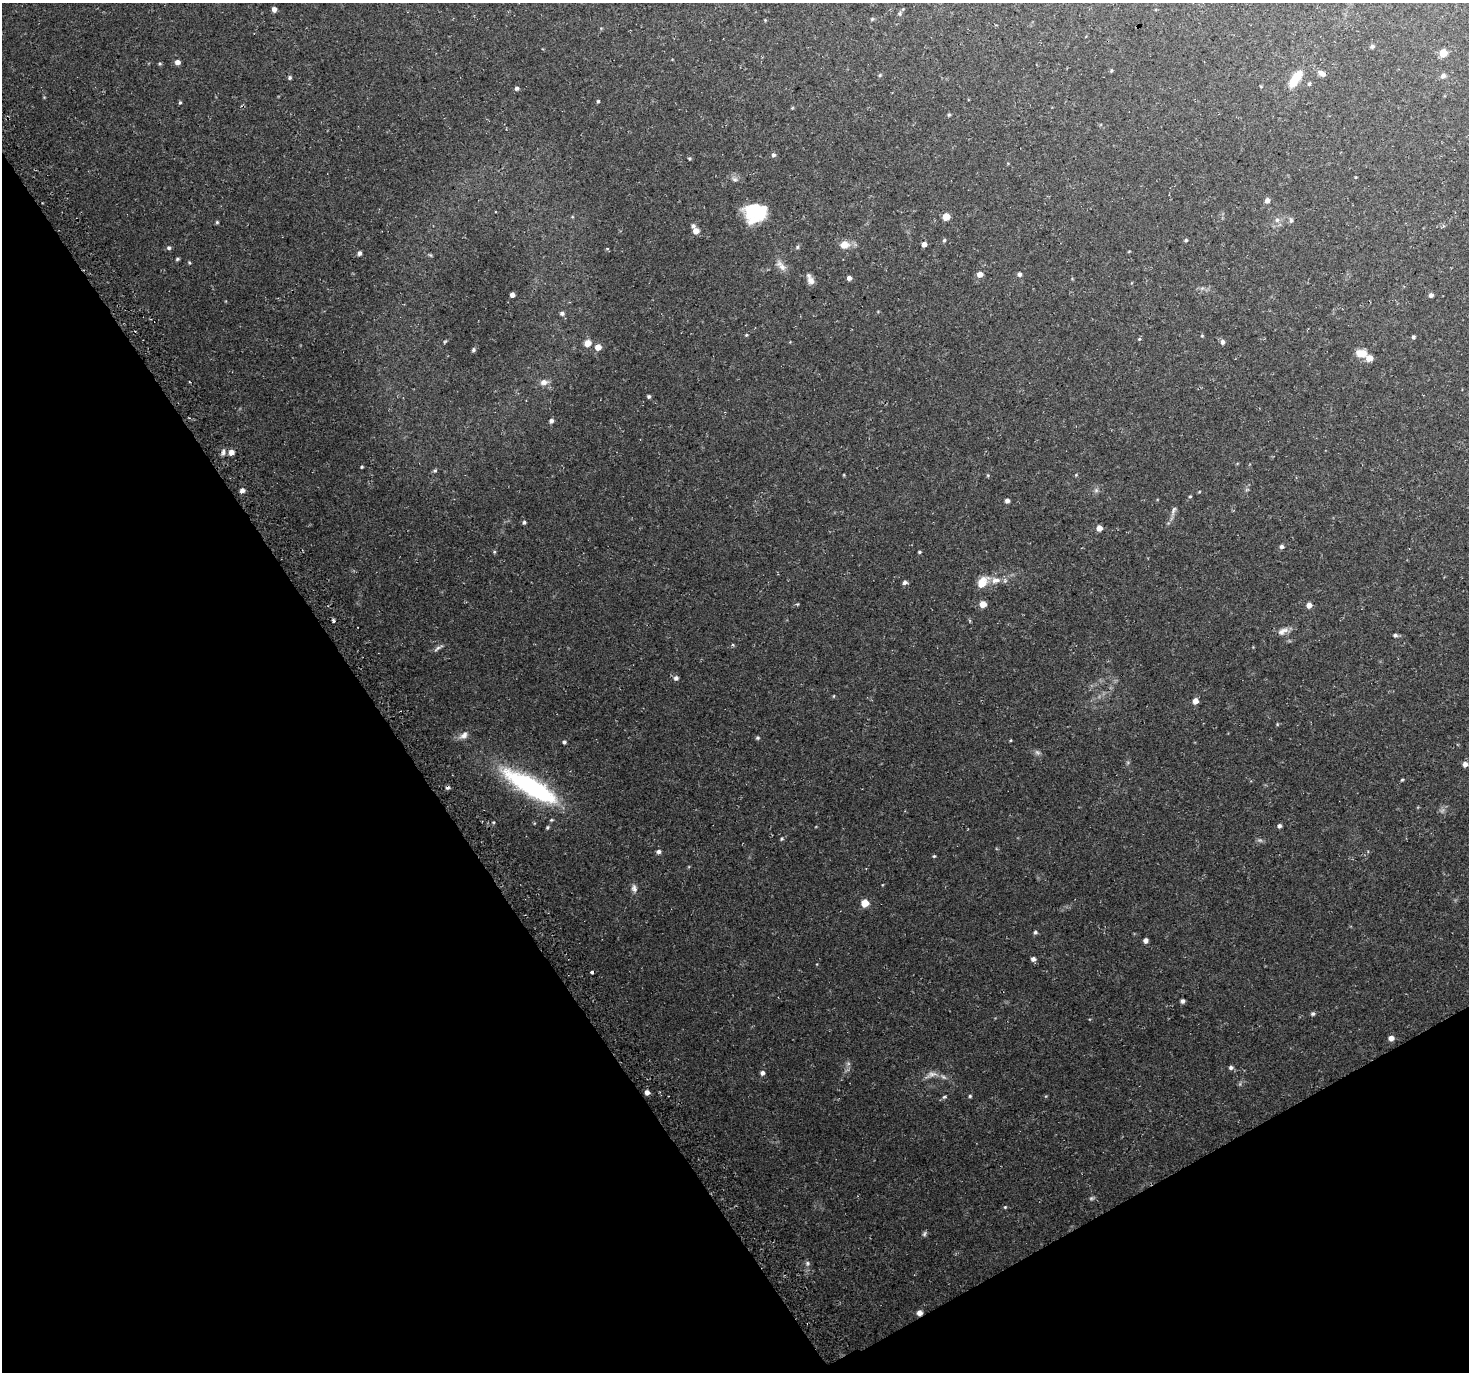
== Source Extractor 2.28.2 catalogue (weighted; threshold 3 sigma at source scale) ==
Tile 14 of 4 x 4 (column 2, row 4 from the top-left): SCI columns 1501-2967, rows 197-1566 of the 5930 x 5812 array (HDU 1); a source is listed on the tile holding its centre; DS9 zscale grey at full resolution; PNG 1471 x 1374 px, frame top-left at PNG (2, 3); no overlay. Shown black and unused: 31% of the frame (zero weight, under 3 of 4 exposures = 3% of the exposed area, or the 3 px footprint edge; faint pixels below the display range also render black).
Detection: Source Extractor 2.28.2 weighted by HDU 2 'WHT'; one run over the whole footprint, this tile lists its part. Background 0.0573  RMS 0.0044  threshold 0.0199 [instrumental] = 3 sigma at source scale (4.5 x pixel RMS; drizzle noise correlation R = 1.50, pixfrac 1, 0.0396/0.0396 arcsec/px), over >= 5 px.
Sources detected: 132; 2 too faint to see at this stretch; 2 inside a brighter object's white glare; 2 cosmic-ray / hot-pixel residue — not listed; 2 inside a brighter listed object's ellipse — not listed separately; the other 124 listed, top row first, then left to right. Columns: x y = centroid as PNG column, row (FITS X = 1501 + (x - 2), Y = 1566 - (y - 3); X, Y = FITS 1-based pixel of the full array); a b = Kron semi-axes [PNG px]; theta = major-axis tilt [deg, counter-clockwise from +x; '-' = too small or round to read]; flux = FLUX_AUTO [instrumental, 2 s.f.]
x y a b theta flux
274 9 4 4 - 2.1
900 14 7 6 - 0.91
872 19 6 4 45 0.51
765 20 4 4 - 0.34
1372 46 5 4 - 0.97
1443 53 5 5 - 9.1
177 62 5 5 - 2.4
160 64 5 3 - 0.47
1111 71 5 4 - 0.48
1322 73 9 6 -30 2.1
880 75 5 4 - 0.54
1443 76 6 6 - 1.5
290 78 5 5 - 0.7
1295 79 19 8 55 10
1309 84 5 4 - 0.69
517 88 5 5 - 0.99
598 101 5 3 - 0.53
180 103 5 4 - 0.5
949 115 5 4 - 0.54
773 155 5 5 - 1
690 158 5 4 - 0.48
735 179 8 4 -8 0.94
1267 200 6 5 - 1.8
759 211 26 16 26 18
946 217 5 5 - 5.7
1277 220 6 6 - 1.3
1291 220 8 5 -89 0.97
217 222 4 4 - 0.53
693 226 6 5 - 1
696 231 5 5 - 3.4
944 240 5 4 - 0.6
1186 240 5 4 - 0.56
924 244 4 4 - 2.3
844 245 11 9 10 4.4
797 247 5 5 - 0.58
169 248 5 5 - 0.94
607 249 4 3 - 0.52
1129 251 5 3 - 0.3
359 253 5 5 - 1.4
430 255 7 3 -36 0.49
177 259 5 3 - 0.65
189 263 5 4 - 0.44
781 265 19 8 -52 2.9
980 274 6 5 - 3
1019 274 5 5 - 1.2
849 278 4 4 - 1.6
811 281 12 8 -55 2.4
512 295 4 4 - 2.2
1431 295 5 5 - 1.1
562 313 6 5 - 1.1
746 335 5 4 - 0.46
1202 336 4 4 - 0.39
1413 337 4 4 - 0.76
1139 339 4 3 - 0.68
445 341 7 3 47 0.5
1222 342 6 5 - 1.4
587 343 6 5 - 4.8
598 347 5 5 - 4.1
473 350 5 4 - 0.78
1361 353 14 9 -8 4.7
544 382 11 7 12 2.5
649 396 4 4 - 0.79
551 421 5 5 - 1.1
223 452 8 5 82 1.2
231 452 5 5 - 2.9
362 467 4 3 - 0.48
435 470 5 4 - 0.63
844 475 4 3 - 0.33
988 475 5 3 - 0.41
1076 475 4 4 - 0.38
242 490 5 5 - 1.8
1096 490 6 6 - 0.9
1190 496 4 4 - 0.42
1007 501 4 4 - 1.6
1173 511 16 5 68 1.6
524 522 5 4 - 0.7
1099 528 5 4 - 3.4
1282 547 5 5 - 1.1
494 552 5 4 - 0.49
919 552 4 3 - 0.53
995 580 14 9 5 3.9
905 582 5 5 - 1.3
982 583 13 8 54 6.8
983 604 5 5 - 5.1
1309 605 6 5 - 2.3
333 621 4 3 - 1
1282 631 15 8 26 2.6
1395 635 6 5 - 0.87
438 648 16 4 33 1.3
676 678 6 6 - 1.3
1195 701 5 5 - 3
1277 724 5 3 - 0.37
463 735 13 8 38 2.6
757 738 5 5 - 0.66
564 742 4 4 - 0.81
1037 752 9 5 -40 1.1
1465 764 6 6 - 1.8
1402 780 5 4 - 0.45
520 781 61 21 -31 40
551 820 5 4 - 0.49
1279 826 5 4 - 1
547 827 5 4 - 0.59
782 839 5 4 - 0.59
658 851 6 5 - 1.2
934 856 4 4 - 0.47
634 888 11 7 -73 1.7
865 903 5 5 - 9.8
1035 932 5 5 - 0.81
1146 940 5 4 - 1.6
1033 959 5 5 - 1.5
1182 1001 4 4 - 1.1
1313 1013 5 5 - 0.85
1391 1038 5 5 - 2.5
1231 1068 6 5 - 1.1
762 1073 5 5 - 1.3
931 1074 18 8 16 2.9
647 1092 5 5 - 1.9
970 1096 4 4 - 0.51
944 1097 6 4 14 0.67
1091 1198 7 5 20 0.76
1005 1207 5 4 - 0.49
924 1234 8 5 53 0.82
807 1263 8 7 - 1.1
919 1313 5 5 - 2.4
Overlapping masked pixels (flux is a lower limit): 1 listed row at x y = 919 1313